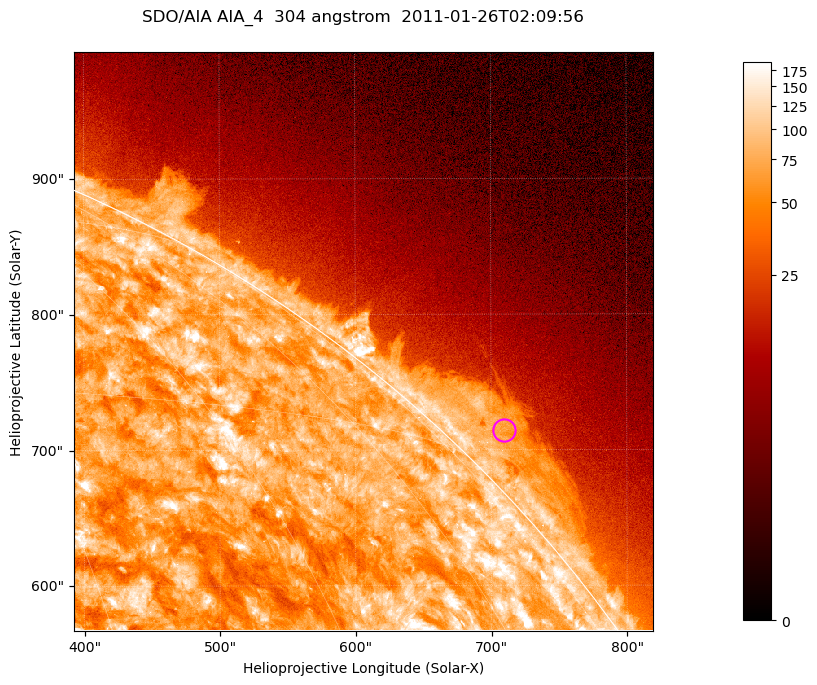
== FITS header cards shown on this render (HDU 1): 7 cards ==
TELESCOP= 'SDO/AIA '           / For AIA: SDO/AIA
INSTRUME= 'AIA_4   '           / For AIA: AIA_ATA1, AIA_ATA2, AIA_ATA3 or AIA_AT
WAVELNTH=                  304 / [angstrom] Wavelength
WAVEUNIT= 'angstrom'           / Wavelength unit: angstrom
DATE-OBS= '2011-01-26T02:09:56.128' / [ISO] Date when observation started; ISO 8
CTYPE1  = 'HPLN-TAN'           / CTYPE1; Typically HPLN
CTYPE2  = 'HPLT-TAN'           / CTYPE2; Typically HPLT

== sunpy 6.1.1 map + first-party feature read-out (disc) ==
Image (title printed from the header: SDO/AIA AIA_4  304 angstrom  2011-01-26T02:09:56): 711 x 711 px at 0.6 arcsec/px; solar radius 975 arcsec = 1624 px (partial field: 2.6% of the solar disc is inside the frame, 42% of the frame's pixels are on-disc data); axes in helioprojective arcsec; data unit not stated in the header (colour bar unlabelled)
Orientation: roll -0.132 deg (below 1 deg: not rotated)
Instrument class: DISC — disc imager (sunpy class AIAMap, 304 A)
Bright regions (active regions / flare kernels): reference = the on-disc median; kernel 7 px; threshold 5 sigma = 123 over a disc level ~74.1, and >= 1.15x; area >= 505 px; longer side >= 9 px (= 5.4 arcsec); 0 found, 0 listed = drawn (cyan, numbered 1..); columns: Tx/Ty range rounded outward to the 2 arcsec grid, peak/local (2 s.f.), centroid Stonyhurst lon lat
Off-limb structures (1.02-1.3 R_sun): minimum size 252 px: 3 found; the strongest spans PA ~310..320 deg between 1.02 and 1.06 R_sun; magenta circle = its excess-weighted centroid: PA ~315 deg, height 1.03 R_sun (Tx ~710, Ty ~714 arcsec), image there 2.7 x the reference